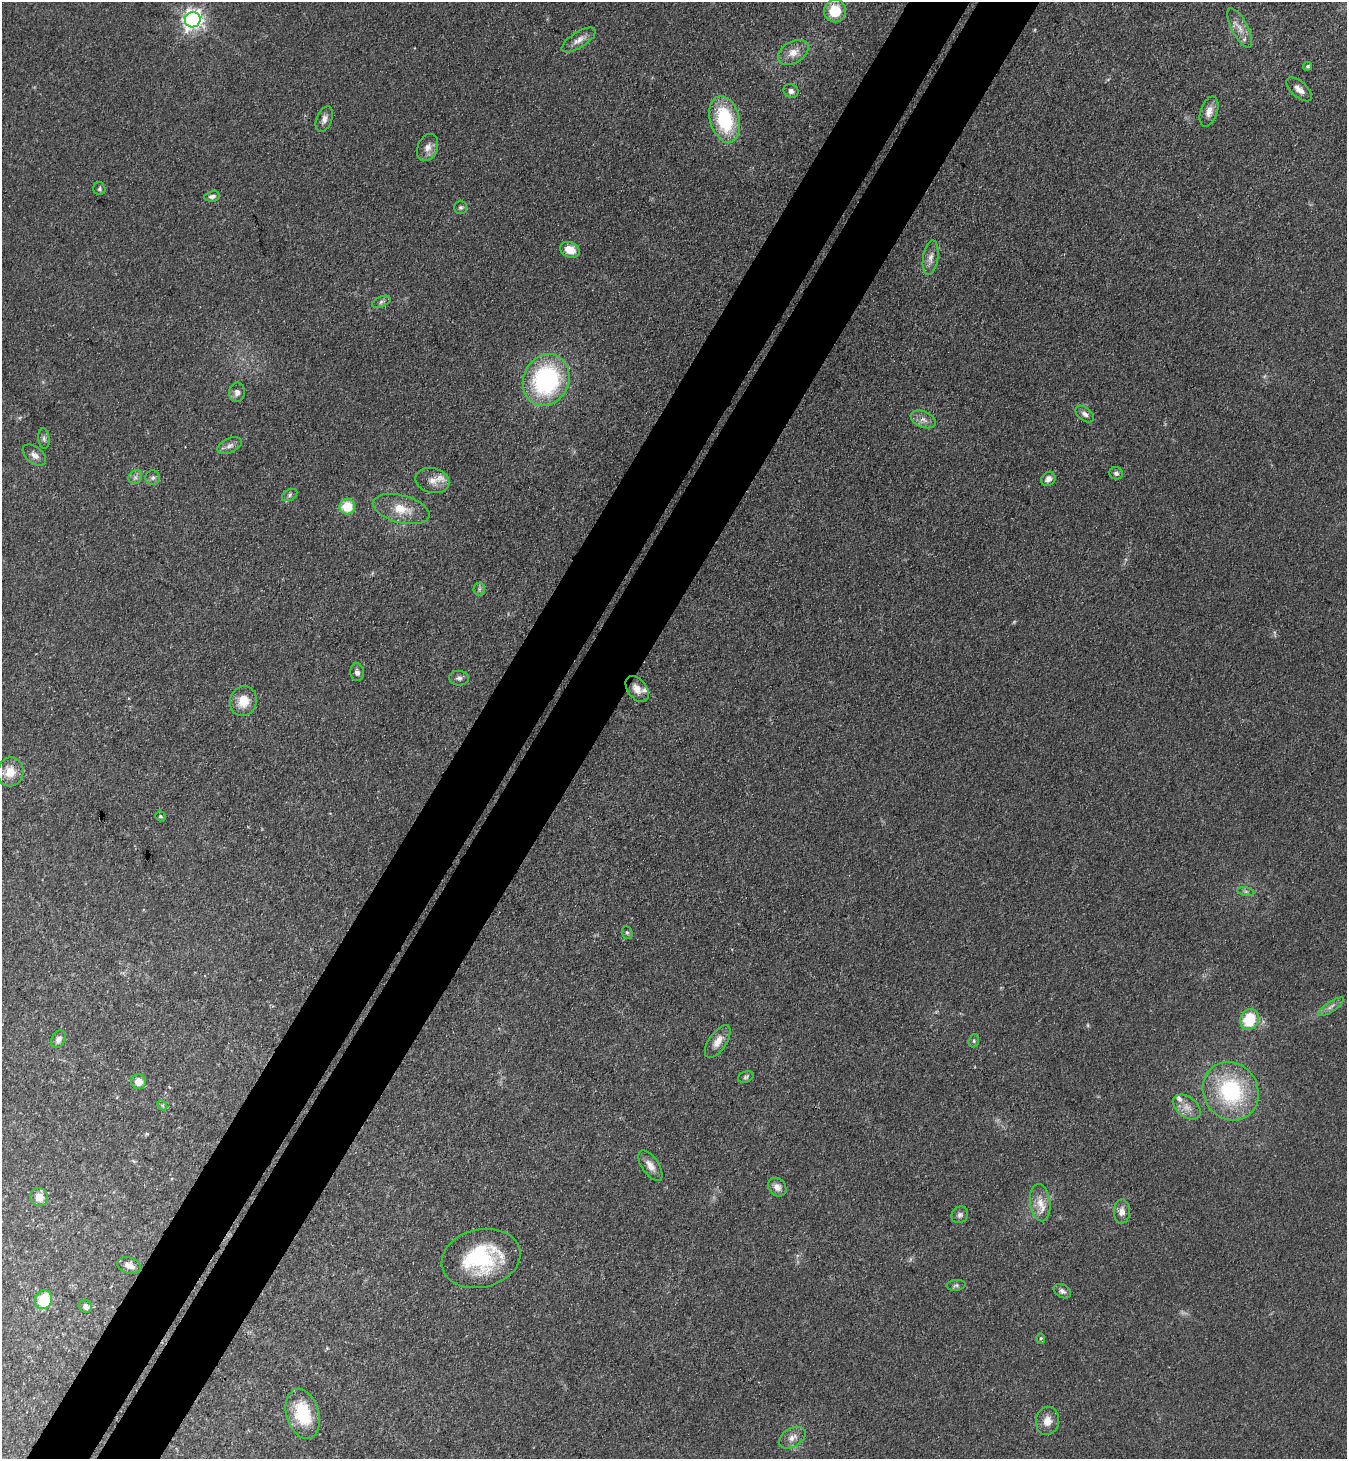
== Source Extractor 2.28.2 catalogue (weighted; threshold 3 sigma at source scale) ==
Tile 7 of 4 x 4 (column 3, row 2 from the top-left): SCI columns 2891-4235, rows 2949-4405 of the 5919 x 5897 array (HDU 1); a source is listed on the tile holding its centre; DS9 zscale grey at full resolution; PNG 1349 x 1461 px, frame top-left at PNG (2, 2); each listed source drawn as its Kron ellipse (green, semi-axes under 4 px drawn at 4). Shown black and unused: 9% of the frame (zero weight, under 3 of 4 exposures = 5% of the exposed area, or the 3 px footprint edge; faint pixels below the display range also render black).
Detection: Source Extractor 2.28.2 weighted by HDU 2 'WHT'; one run over the whole footprint, this tile lists its part. Background 0.141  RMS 0.0079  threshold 0.0354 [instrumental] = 3 sigma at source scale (4.5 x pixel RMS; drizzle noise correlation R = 1.50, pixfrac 1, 0.05/0.05 arcsec/px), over >= 5 px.
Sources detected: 73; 2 too faint to see at this stretch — neither listed nor drawn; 3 inside a brighter listed object's ellipse — not listed separately; the other 68 listed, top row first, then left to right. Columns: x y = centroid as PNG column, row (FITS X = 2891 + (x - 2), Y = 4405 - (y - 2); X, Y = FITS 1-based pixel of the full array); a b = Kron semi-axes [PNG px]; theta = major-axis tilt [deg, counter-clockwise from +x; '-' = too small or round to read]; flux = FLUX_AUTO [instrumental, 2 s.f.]
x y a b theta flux
835 11 11 11 - 21
193 20 8 7 - 400
1240 28 22 8 -63 8.1
579 40 19 8 32 6.3
793 52 17 10 31 9.5
1308 66 4 4 - 1.2
1299 89 15 8 -41 5.8
791 91 7 7 - 3.4
1209 111 16 8 72 6.4
324 119 13 7 68 4.1
725 119 24 14 -75 58
428 147 14 10 66 6.2
99 189 6 6 - 1.5
212 196 8 5 7 2.8
461 207 6 6 - 1.7
570 250 10 7 -21 11
931 258 17 7 81 5.8
381 302 10 5 22 2.1
546 380 26 23 67 120
237 392 10 8 84 3.8
1085 414 10 6 -39 3.5
923 419 13 8 -23 4.9
44 439 10 5 -84 2.2
230 446 13 7 24 3.9
34 455 13 8 -38 4.6
1116 473 6 6 - 2.4
135 477 7 6 - 2.6
153 478 7 7 - 2.3
1048 479 8 6 43 3.8
432 480 17 12 -13 7.9
290 495 8 5 29 1.9
347 507 8 7 - 22
401 509 29 13 -15 17
479 589 6 6 - 1.9
357 672 9 7 -84 3.1
459 678 10 7 -5 2.9
637 689 15 9 -53 7.3
243 701 15 13 74 13
10 772 14 13 - 13
160 816 5 4 - 1.3
1246 891 8 4 -9 1.6
627 933 6 5 - 1.4
1331 1007 15 5 34 3.7
1249 1019 10 9 - 33
58 1039 9 6 61 4.4
718 1041 19 9 56 7.8
974 1041 6 5 - 1.4
746 1077 8 5 22 1.6
139 1082 7 7 - 9.4
1231 1091 30 27 -58 79
162 1105 6 4 -43 1.2
1187 1107 15 10 -38 7
650 1166 17 8 -56 6.9
777 1187 10 8 -48 5.6
39 1197 9 9 - 9.4
1040 1203 18 10 -83 10
1122 1211 12 8 88 5.2
960 1215 9 7 45 2.7
481 1258 40 29 13 74
129 1265 12 8 -18 5.4
956 1285 9 5 5 1.8
1062 1291 9 6 -28 2.9
44 1300 9 8 - 29
86 1306 7 6 - 3.8
1041 1338 5 4 - 1.1
303 1414 25 16 -74 39
1047 1421 14 11 80 7.9
792 1438 14 9 31 5.9